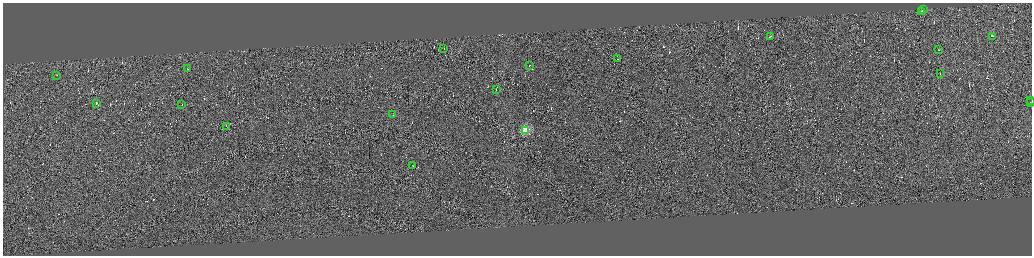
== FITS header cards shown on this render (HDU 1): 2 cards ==
NAXIS1  =                 4117
NAXIS2  =                 1013

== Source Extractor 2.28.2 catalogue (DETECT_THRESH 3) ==
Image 4117 x 1013 px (HDU 1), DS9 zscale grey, zoomed out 1/4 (1 PNG px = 4 x 4 image px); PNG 1034 x 258 px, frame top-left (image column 3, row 1010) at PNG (3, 3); each listed source drawn as its Kron ellipse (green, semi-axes under 4 px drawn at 4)
Background 0.0869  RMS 2.9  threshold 8.82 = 3 sigma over >= 5 px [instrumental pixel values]
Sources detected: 579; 559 cannot appear on this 1/4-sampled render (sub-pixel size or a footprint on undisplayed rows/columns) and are neither listed nor drawn; the other 20 listed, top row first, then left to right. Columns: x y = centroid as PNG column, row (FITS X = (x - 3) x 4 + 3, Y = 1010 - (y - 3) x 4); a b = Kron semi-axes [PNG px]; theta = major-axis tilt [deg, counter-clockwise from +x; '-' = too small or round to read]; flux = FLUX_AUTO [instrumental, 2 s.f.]
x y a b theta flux
923 9 2 1 - 23000
921 12 3 1 - 47000
770 36 2 1 - 12000
993 36 2 1 - 7100
444 49 2 1 - 3200
938 49 2 1 - 7000
617 58 2 1 - 10000
529 65 2 1 - 14000
188 69 2 1 - 26000
940 74 2 1 - 5500
57 75 2 1 - 5000
496 89 2 1 - 11000
1030 100 2 1 - 9600
1030 102 2 1 - 9000
96 103 2 1 - 28000
182 104 2 1 - 5300
393 114 2 1 - 2400
226 126 2 1 - 8300
525 130 2 2 - 110000
412 165 2 1 - 6000
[559 sub-pixel or undisplayed-footprint detections neither listed nor drawn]